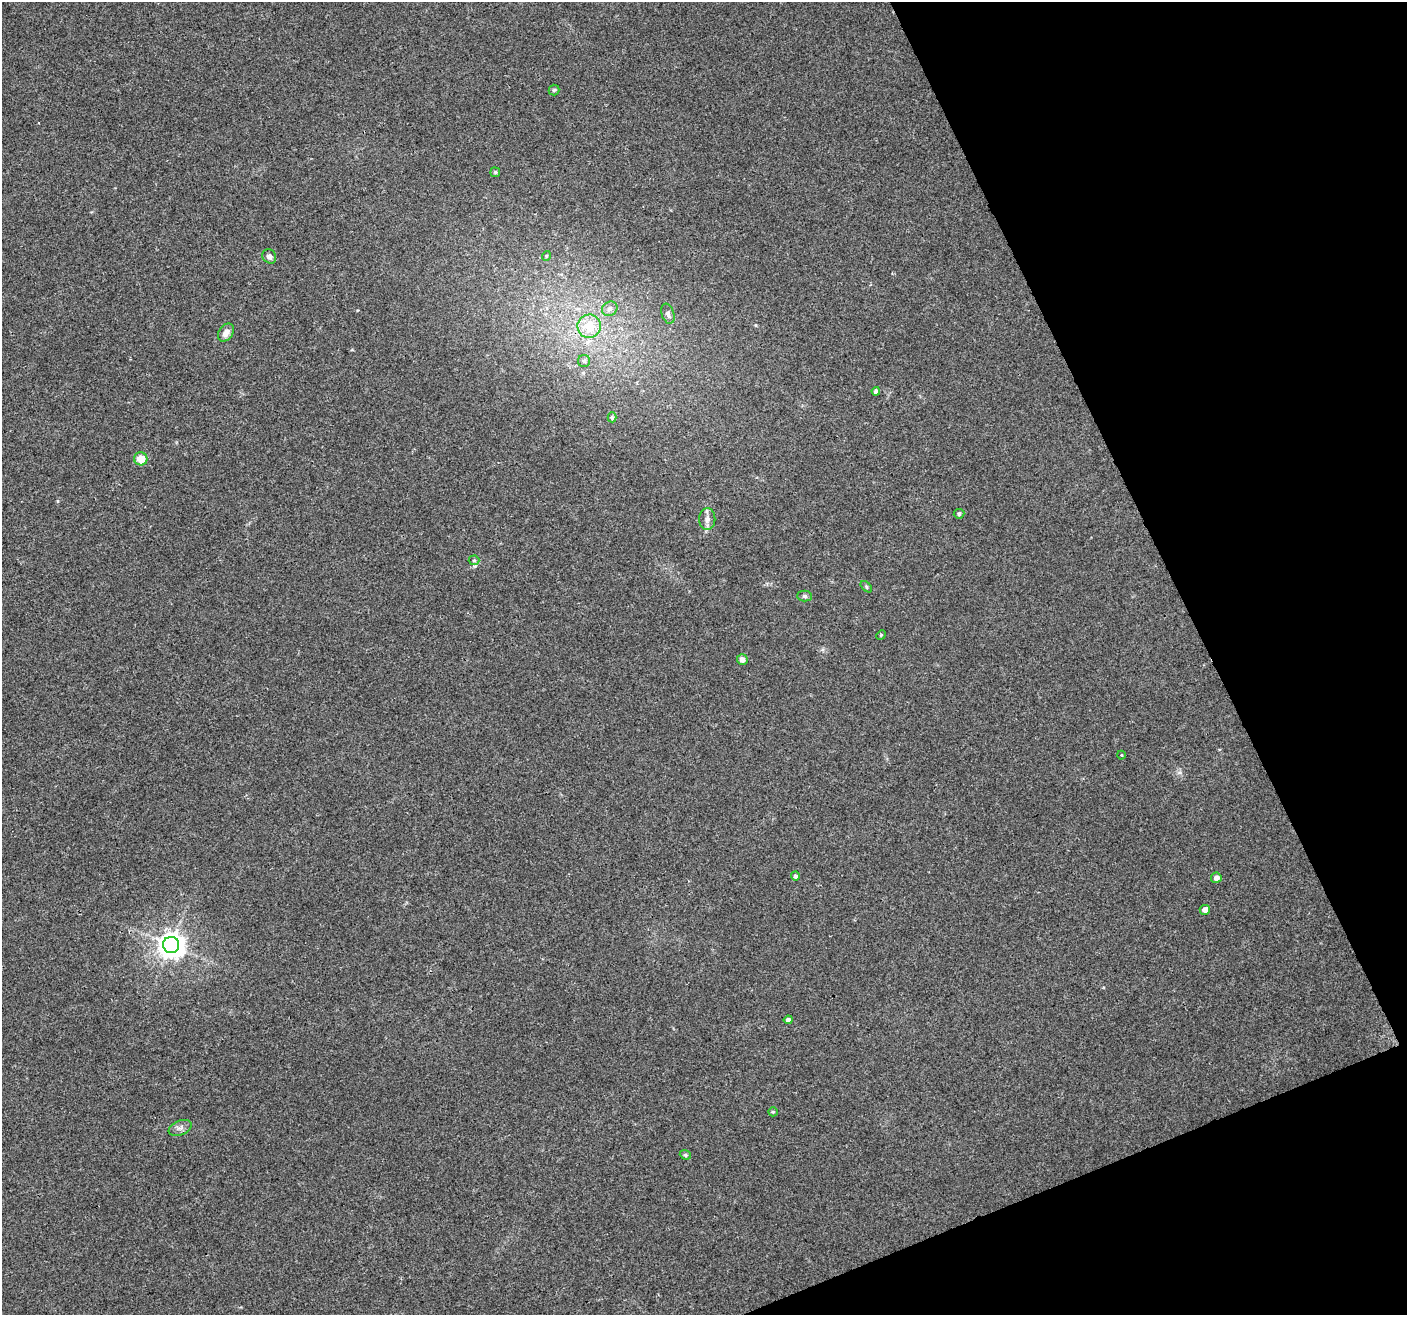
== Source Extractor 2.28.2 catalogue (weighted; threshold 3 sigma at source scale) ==
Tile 12 of 4 x 4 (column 4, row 3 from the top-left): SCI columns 4216-5620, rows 1400-2712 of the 5624 x 5482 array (HDU 1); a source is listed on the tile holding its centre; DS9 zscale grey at full resolution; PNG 1409 x 1317 px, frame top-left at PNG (2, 2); each listed source drawn as its Kron ellipse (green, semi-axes under 4 px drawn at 4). Shown black and unused: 20% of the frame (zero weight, under 3 of 4 exposures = <1% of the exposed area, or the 3 px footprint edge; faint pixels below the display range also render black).
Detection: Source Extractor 2.28.2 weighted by HDU 2 'WHT'; one run over the whole footprint, this tile lists its part. Background 0.0295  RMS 0.0046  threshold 0.0208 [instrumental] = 3 sigma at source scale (4.5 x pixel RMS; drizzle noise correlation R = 1.50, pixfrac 1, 0.0396/0.0396 arcsec/px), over >= 5 px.
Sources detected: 28; all 28 listed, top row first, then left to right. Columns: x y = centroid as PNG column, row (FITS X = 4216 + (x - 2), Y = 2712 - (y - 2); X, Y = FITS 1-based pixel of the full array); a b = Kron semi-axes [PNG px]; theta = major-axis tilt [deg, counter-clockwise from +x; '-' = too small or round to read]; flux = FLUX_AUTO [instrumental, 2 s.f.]
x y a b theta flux
554 90 5 5 - 0.81
495 172 5 5 - 0.68
269 256 7 6 - 1.8
546 256 5 3 - 0.42
610 309 8 7 - 2
668 314 10 6 -71 1.4
589 326 12 11 - 9.4
226 333 10 7 54 3.1
584 361 6 6 - 1.1
876 391 4 4 - 1.4
612 417 5 4 - 0.73
141 459 6 6 - 6.2
959 514 5 5 - 0.92
707 519 11 8 88 2.6
474 560 5 5 - 0.61
866 587 7 4 -45 0.69
804 596 7 5 -1 1
881 635 5 4 - 0.47
742 659 5 5 - 2.4
1121 755 4 3 - 0.35
795 876 4 4 - 1
1216 878 5 5 - 2.3
1205 910 5 5 - 2.2
171 945 8 8 - 510
788 1020 4 4 - 1.6
773 1112 5 4 - 0.53
180 1128 12 7 22 2
685 1155 6 4 -22 0.7